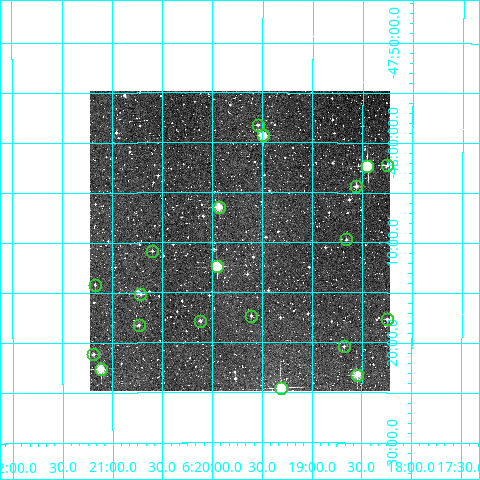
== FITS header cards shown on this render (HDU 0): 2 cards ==
NAXIS1  =                  300
NAXIS2  =                  300

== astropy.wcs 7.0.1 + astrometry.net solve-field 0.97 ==
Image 300 x 300 px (HDU 0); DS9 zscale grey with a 90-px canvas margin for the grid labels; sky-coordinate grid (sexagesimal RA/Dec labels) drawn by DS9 from the SOLVED WCS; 20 Tycho-2 reference stars matched to detected sources circled (green)
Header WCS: RA---TAN/DEC--TAN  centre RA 06:19:43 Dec -48:10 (94.93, -48.16 deg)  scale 6 arcsec/px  FOV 30.0' x 30.0'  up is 0 deg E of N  parity normal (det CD < 0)
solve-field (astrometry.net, Tycho-2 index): VERIFIED the header's WCS against the Tycho-2 star catalogue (verified at 2 index scales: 13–20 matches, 0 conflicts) and refined it, rather than solving blind
Solved WCS: RA---TAN-SIP/DEC--TAN-SIP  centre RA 06:19:43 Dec -48:10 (94.93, -48.16 deg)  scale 6 arcsec/px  FOV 30.0' x 30.0'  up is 0 deg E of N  parity normal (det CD < 0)
The solver's refit moves the header's centre by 0.99 arcsec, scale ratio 1.001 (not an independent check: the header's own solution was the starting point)
Tycho-2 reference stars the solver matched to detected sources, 20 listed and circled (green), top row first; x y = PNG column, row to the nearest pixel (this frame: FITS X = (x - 90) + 1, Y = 300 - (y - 93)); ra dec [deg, ICRS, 3 dp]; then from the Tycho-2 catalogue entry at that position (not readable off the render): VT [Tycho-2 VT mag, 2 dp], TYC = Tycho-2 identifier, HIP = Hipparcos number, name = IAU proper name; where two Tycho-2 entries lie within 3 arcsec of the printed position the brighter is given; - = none
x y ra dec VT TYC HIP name
258 127 94.886 -47.971 11.18 8106-827-1 - -
263 137 94.873 -47.988 9.46 8106-807-1 - -
387 167 94.562 -48.037 11.20 8106-422-1 - -
367 168 94.612 -48.039 7.59 8106-450-1 29963 -
356 188 94.640 -48.073 10.71 8106-612-1 - -
219 209 94.983 -48.107 9.64 8106-871-1 - -
346 241 94.664 -48.162 11.42 8106-36-1 - -
152 253 95.150 -48.181 11.56 8106-1445-1 - -
217 268 94.988 -48.206 8.13 8106-273-1 - -
95 287 95.293 -48.237 11.85 8106-1463-1 - -
140 296 95.179 -48.253 11.20 8106-1480-1 - -
251 318 94.902 -48.289 11.65 8106-291-1 - -
387 321 94.562 -48.294 11.74 8106-324-1 - -
200 323 95.029 -48.297 10.93 8106-247-1 - -
139 327 95.183 -48.304 11.64 8106-1509-1 - -
344 348 94.670 -48.340 11.85 8106-114-1 - -
93 356 95.297 -48.353 12.22 8106-1536-1 - -
101 371 95.279 -48.377 9.38 8106-1511-1 - -
357 377 94.637 -48.387 9.40 8106-221-1 - -
281 390 94.827 -48.409 7.99 8106-1470-1 30044 -